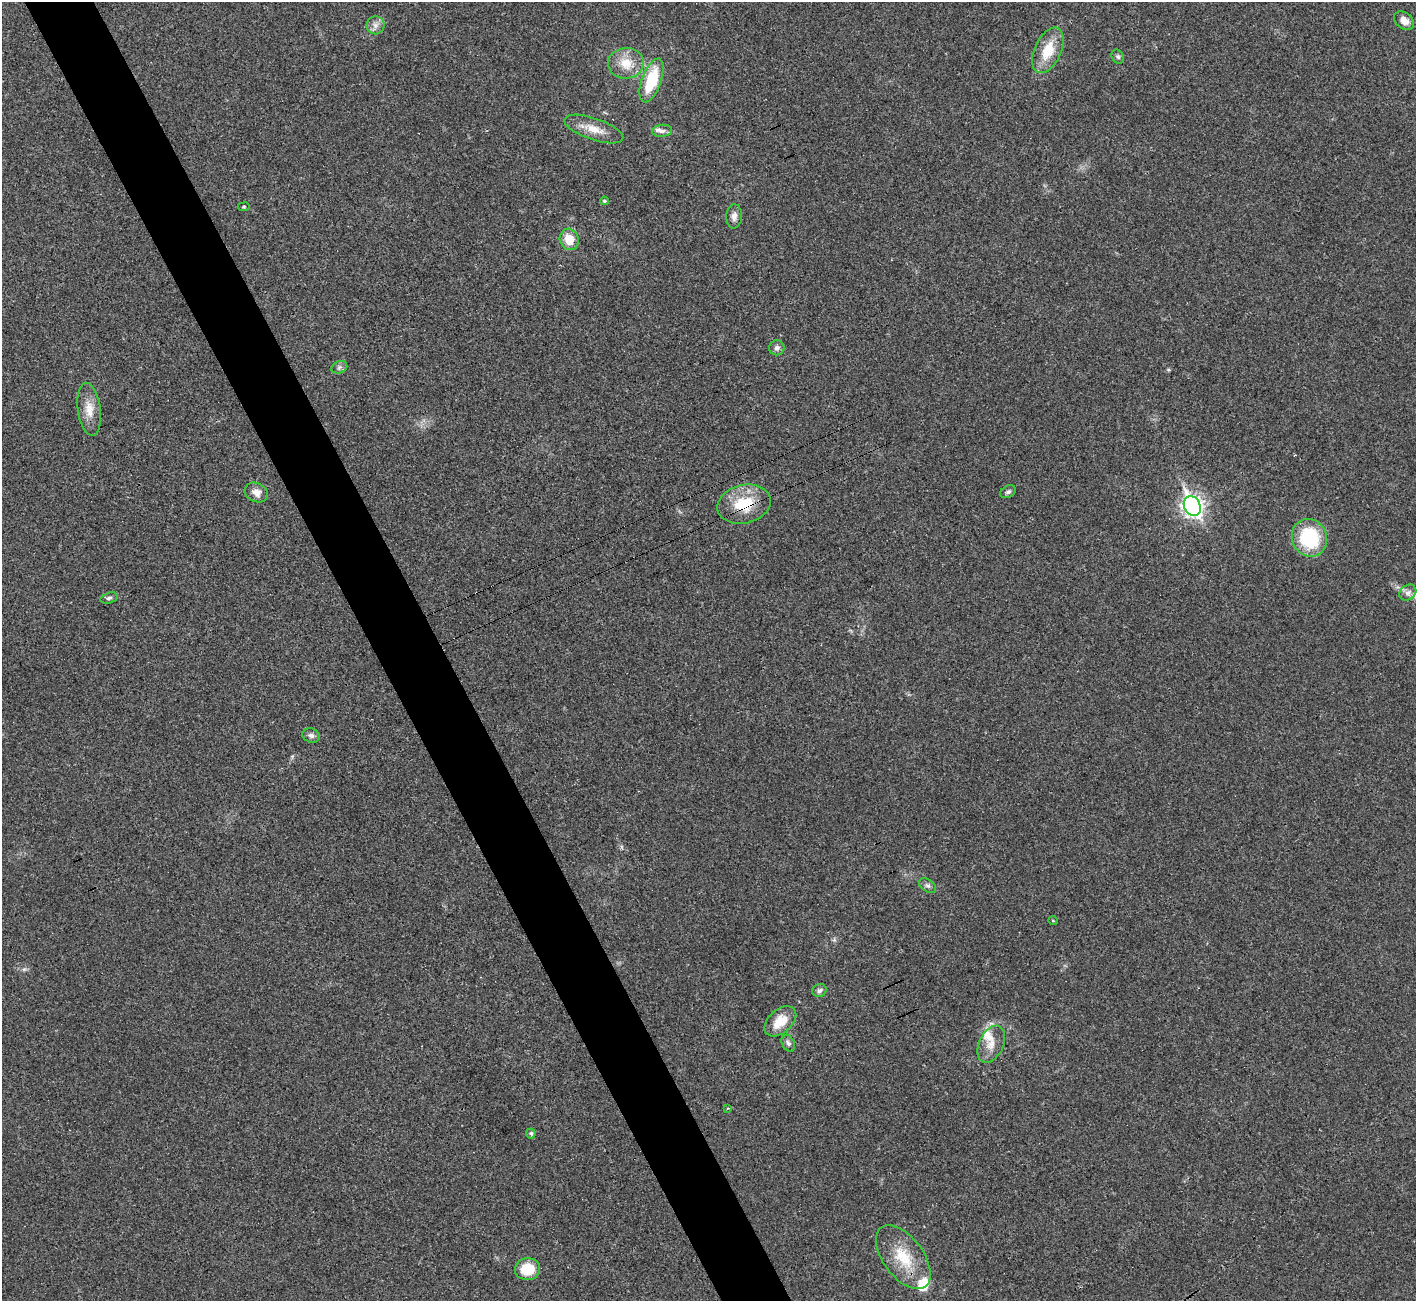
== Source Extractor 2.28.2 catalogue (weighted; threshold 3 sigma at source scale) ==
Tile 11 of 4 x 4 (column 3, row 3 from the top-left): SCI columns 2869-4282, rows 1493-2791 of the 5742 x 5715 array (HDU 1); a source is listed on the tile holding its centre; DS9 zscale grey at full resolution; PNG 1418 x 1303 px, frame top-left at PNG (2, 2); each listed source drawn as its Kron ellipse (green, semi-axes under 4 px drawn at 4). Shown black and unused: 5% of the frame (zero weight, under 3 of 4 exposures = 2% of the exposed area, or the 3 px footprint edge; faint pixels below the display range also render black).
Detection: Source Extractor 2.28.2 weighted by HDU 2 'WHT'; one run over the whole footprint, this tile lists its part. Background 0.0213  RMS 0.0044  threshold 0.0197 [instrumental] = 3 sigma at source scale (4.5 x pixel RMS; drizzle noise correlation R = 1.50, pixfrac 1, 0.05/0.05 arcsec/px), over >= 5 px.
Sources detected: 38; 1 cosmic-ray / hot-pixel residue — neither listed nor drawn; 4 inside a brighter listed object's ellipse — not listed separately; the other 33 listed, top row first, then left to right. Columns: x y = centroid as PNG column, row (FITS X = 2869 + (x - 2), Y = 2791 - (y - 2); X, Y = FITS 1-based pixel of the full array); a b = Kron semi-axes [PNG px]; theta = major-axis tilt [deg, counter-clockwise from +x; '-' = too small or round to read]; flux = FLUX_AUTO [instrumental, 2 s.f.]
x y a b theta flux
1404 21 11 8 -38 3.6
375 25 9 9 - 2.4
1048 50 24 13 65 12
1118 57 7 6 - 0.88
626 63 18 15 2 8.3
651 80 23 9 70 20
594 129 31 10 -19 7.1
662 131 10 6 6 1.6
604 201 4 4 - 0.78
244 207 6 3 8 0.48
734 216 12 8 87 2.4
569 239 11 9 -71 7.4
777 348 8 7 - 1.7
339 367 8 6 22 1.2
89 409 27 11 -82 6.6
256 492 12 9 -25 3.2
1008 492 8 6 27 1.1
744 504 27 19 13 16
1192 506 10 8 -63 210
1309 538 19 17 -66 29
1408 593 9 7 37 2
109 598 9 5 16 1.2
311 736 9 7 -23 1.5
928 886 9 6 -34 1.3
1053 921 5 3 - 0.34
819 990 7 6 - 1.3
780 1021 18 11 41 8.6
788 1043 9 6 -62 1.4
991 1044 19 12 64 5.2
728 1108 4 4 - 0.51
531 1133 5 5 - 0.98
903 1257 37 20 -53 16
527 1269 12 11 - 12
Overlapping masked pixels (flux is a lower limit): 1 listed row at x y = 744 504